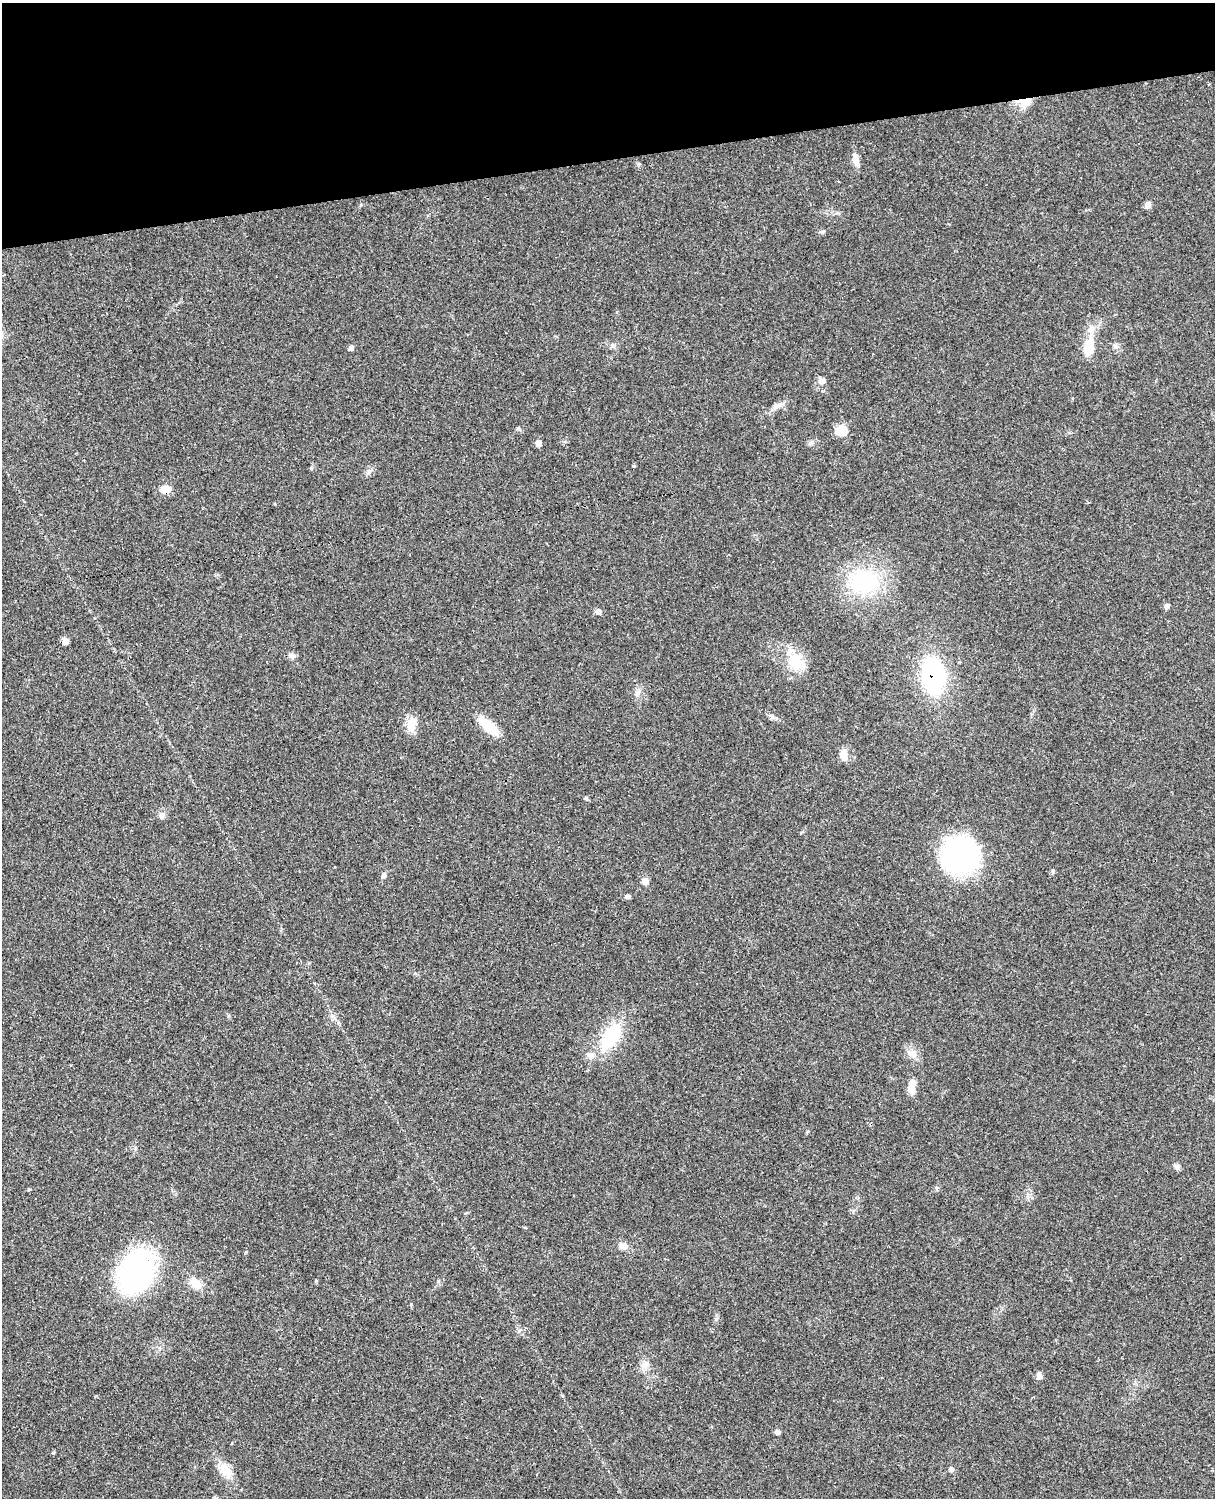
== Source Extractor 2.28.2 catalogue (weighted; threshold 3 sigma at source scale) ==
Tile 3 of 4 x 3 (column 3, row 1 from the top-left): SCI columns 2547-3759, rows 3268-4763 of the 5089 x 4924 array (HDU 1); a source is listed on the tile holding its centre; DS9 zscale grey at full resolution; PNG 1217 x 1500 px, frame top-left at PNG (2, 3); no overlay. Shown black and unused: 11% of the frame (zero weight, under 3 of 4 exposures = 6% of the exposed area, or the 3 px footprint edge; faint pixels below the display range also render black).
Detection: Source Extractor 2.28.2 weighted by HDU 2 'WHT'; one run over the whole footprint, this tile lists its part. Background 0.0864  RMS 0.0061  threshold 0.0274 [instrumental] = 3 sigma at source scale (4.5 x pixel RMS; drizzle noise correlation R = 1.50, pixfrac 1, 0.05/0.05 arcsec/px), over >= 5 px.
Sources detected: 45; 1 inside a brighter object's white glare — not listed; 2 inside a brighter listed object's ellipse — not listed separately; the other 42 listed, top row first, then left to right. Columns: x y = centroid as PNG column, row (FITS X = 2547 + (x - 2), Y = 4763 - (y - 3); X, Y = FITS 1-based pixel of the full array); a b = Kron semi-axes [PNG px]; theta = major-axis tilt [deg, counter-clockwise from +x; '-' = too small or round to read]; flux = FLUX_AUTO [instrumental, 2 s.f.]
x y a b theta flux
1025 102 18 11 7 8.3
856 159 16 8 -79 4
1148 205 9 7 79 2.3
822 232 6 4 1 0.95
1089 346 21 11 80 15
1115 346 8 4 -45 1.5
351 348 6 5 - 1.7
822 381 9 8 - 2.6
777 406 15 7 29 3.8
841 430 13 12 - 9.2
538 443 7 6 - 2.6
165 490 13 10 8 5.3
864 581 42 32 -9 49
1167 606 7 6 - 1.6
598 612 8 6 1 1.9
65 641 7 6 - 3.2
292 656 9 7 -13 2.1
795 661 23 18 90 15
933 676 25 15 -83 110
637 693 11 7 60 2.7
411 725 19 11 86 7.9
488 726 24 9 -41 17
844 755 13 8 -82 5.3
586 798 5 5 - 0.97
162 816 10 7 -82 2.4
960 855 41 39 -34 84
384 875 8 6 73 1.6
645 881 8 7 - 2.9
628 896 6 5 - 1.6
610 1037 38 17 57 33
912 1087 16 7 88 6.7
1177 1166 9 6 -27 1.9
29 1189 5 3 - 0.55
623 1246 11 8 -17 3.7
137 1270 34 28 44 130
196 1283 17 11 -45 7.5
644 1365 11 10 - 3.9
1039 1376 9 7 88 2.2
777 1432 6 5 - 1.6
53 1453 5 3 - 0.59
951 1469 6 6 - 1.7
225 1470 19 11 -44 10
Overlapping masked pixels (flux is a lower limit): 3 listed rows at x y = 1025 102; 165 490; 933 676
Unlisted compact peaks at least as high as the median listed source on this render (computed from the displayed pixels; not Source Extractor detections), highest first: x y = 634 466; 638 164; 411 1304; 1053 871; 361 205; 716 1319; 438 1281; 316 1281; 772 716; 519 429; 246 1252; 837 213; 853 1211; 311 468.